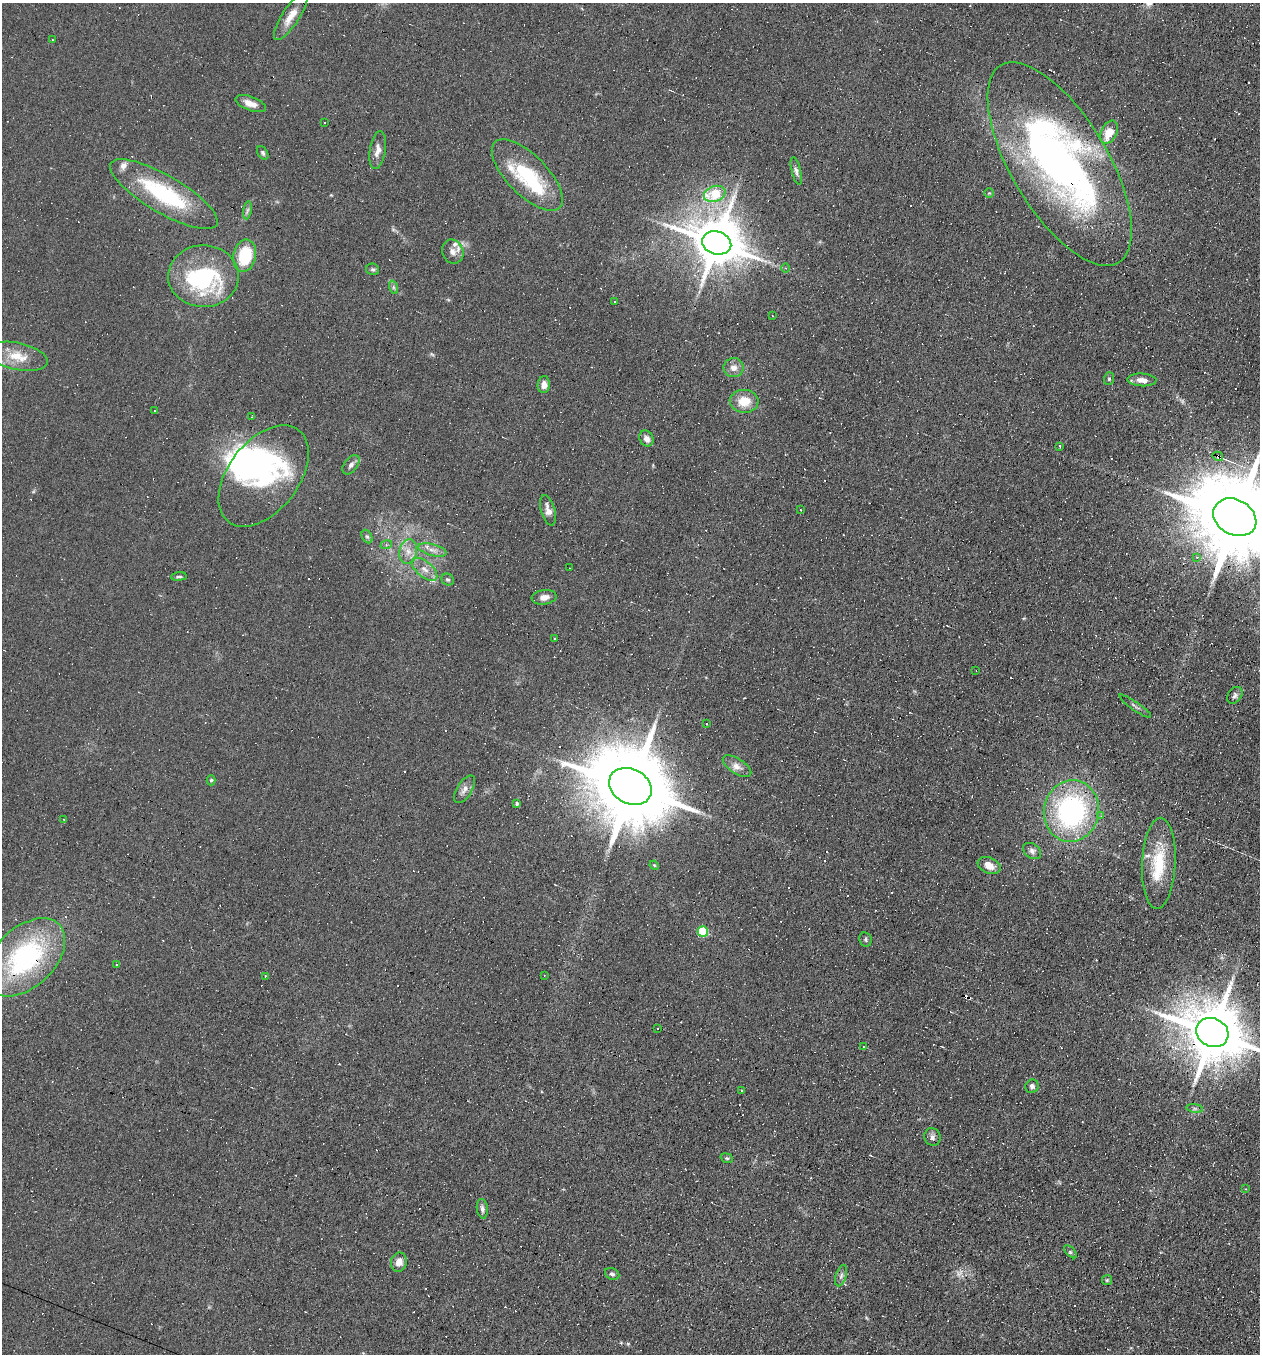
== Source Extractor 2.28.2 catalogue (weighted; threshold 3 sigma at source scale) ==
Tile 6 of 4 x 4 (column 2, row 2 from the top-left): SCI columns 1386-2643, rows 2703-4054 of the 5417 x 5405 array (HDU 1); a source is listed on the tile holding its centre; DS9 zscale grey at full resolution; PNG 1262 x 1356 px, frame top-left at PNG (2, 3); each listed source drawn as its Kron ellipse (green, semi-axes under 4 px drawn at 4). Shown black and unused: <1% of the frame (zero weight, under 4 of 8 exposures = <1% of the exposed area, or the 3 px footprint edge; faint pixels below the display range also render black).
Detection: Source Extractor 2.28.2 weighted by HDU 2 'WHT'; one run over the whole footprint, this tile lists its part. Background 0.0908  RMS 0.0069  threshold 0.0281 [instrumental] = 3 sigma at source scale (4.09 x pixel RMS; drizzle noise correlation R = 1.36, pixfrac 0.8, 0.05/0.05 arcsec/px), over >= 5 px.
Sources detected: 190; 1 too faint to see at this stretch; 7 inside a brighter object's white glare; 89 cosmic-ray / hot-pixel residue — neither listed nor drawn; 6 inside a brighter listed object's ellipse — not listed separately; the other 87 listed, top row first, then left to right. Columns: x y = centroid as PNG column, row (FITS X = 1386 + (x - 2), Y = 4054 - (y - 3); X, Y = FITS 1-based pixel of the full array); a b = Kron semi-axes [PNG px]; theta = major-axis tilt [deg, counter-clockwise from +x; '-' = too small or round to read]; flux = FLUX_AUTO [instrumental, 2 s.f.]
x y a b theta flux
291 16 28 8 57 9.2
52 40 3 2 - 0.63
251 104 16 7 -20 5.9
325 123 2 2 - 0.48
1109 132 12 8 61 12
378 150 19 8 81 5.1
263 153 7 5 -58 1.4
1060 164 115 48 -59 350
796 171 14 4 -77 2.5
527 175 46 20 -45 50
989 193 5 4 - 0.75
164 194 61 18 -30 66
715 194 11 7 19 26
247 210 9 4 81 1.5
717 243 15 11 -16 2900
453 252 12 10 -67 4.5
245 256 16 11 79 29
785 268 4 3 - 0.58
373 269 6 5 - 1.3
203 276 35 31 -1 70
393 287 7 4 -72 1.3
614 301 3 2 - 0.64
772 316 3 2 - 0.56
18 356 30 13 -12 14
733 368 10 9 - 4.5
1109 379 6 5 - 1.1
1142 380 14 6 -3 4.7
544 385 8 6 86 4
744 401 14 11 -3 12
155 411 3 2 - 0.39
252 417 3 2 - 0.6
646 439 8 6 -57 3.9
1060 446 3 2 - 1
1218 456 5 3 - 32
351 465 11 6 53 2.5
264 476 58 35 52 96
548 510 15 7 -75 5
800 510 3 2 - 0.82
1235 517 23 17 -29 12000
367 536 7 5 -61 1.2
386 545 6 4 17 1
432 550 14 5 -15 3.8
408 552 12 9 82 5.5
1197 557 4 4 - 1.4
570 568 2 2 - 0.42
425 569 15 7 -40 5.4
179 576 8 3 6 1.2
448 580 6 5 - 1.3
544 597 12 7 7 4
555 639 3 2 - 0.63
976 671 3 2 - 0.42
1235 695 9 6 54 2
1135 706 19 2 -35 1.5
707 724 3 3 - 2.3
737 766 16 7 -33 4.7
211 780 5 4 - 1
630 786 22 17 -28 11000
464 789 15 7 58 4
517 803 3 3 - 1.6
1071 811 31 27 79 130
1101 816 4 4 - 0.64
64 819 3 2 - 0.61
1032 851 10 7 -35 2.6
1159 863 45 17 87 30
654 865 5 4 - 0.64
989 866 12 8 -22 7.7
703 931 5 5 - 38
865 940 7 6 - 1.3
25 957 47 29 44 110
116 965 3 3 - 1.1
266 976 3 3 - 0.65
544 976 3 2 - 0.54
657 1028 3 2 - 1
1212 1032 16 14 -27 5100
863 1046 4 2 - 0.6
1032 1086 7 6 - 1.8
741 1091 3 2 - 1.8
1195 1108 8 4 -9 1.4
932 1137 9 8 - 2.4
727 1158 6 4 -20 1
1246 1189 3 2 - 0.37
482 1209 10 5 -82 2.5
1070 1252 8 4 -47 1
399 1262 10 8 77 4.9
612 1274 7 5 -26 1.5
841 1276 11 5 72 2
1107 1280 5 5 - 0.81
Overlapping masked pixels (flux is a lower limit): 6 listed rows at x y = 1060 164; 717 243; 1218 456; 1235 517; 25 957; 1212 1032
Isophote crosses this tile's border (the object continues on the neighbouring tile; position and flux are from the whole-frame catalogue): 2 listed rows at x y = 1235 517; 1212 1032
Unlisted compact peaks at least as high as the median listed source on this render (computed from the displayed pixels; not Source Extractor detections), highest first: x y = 628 1344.